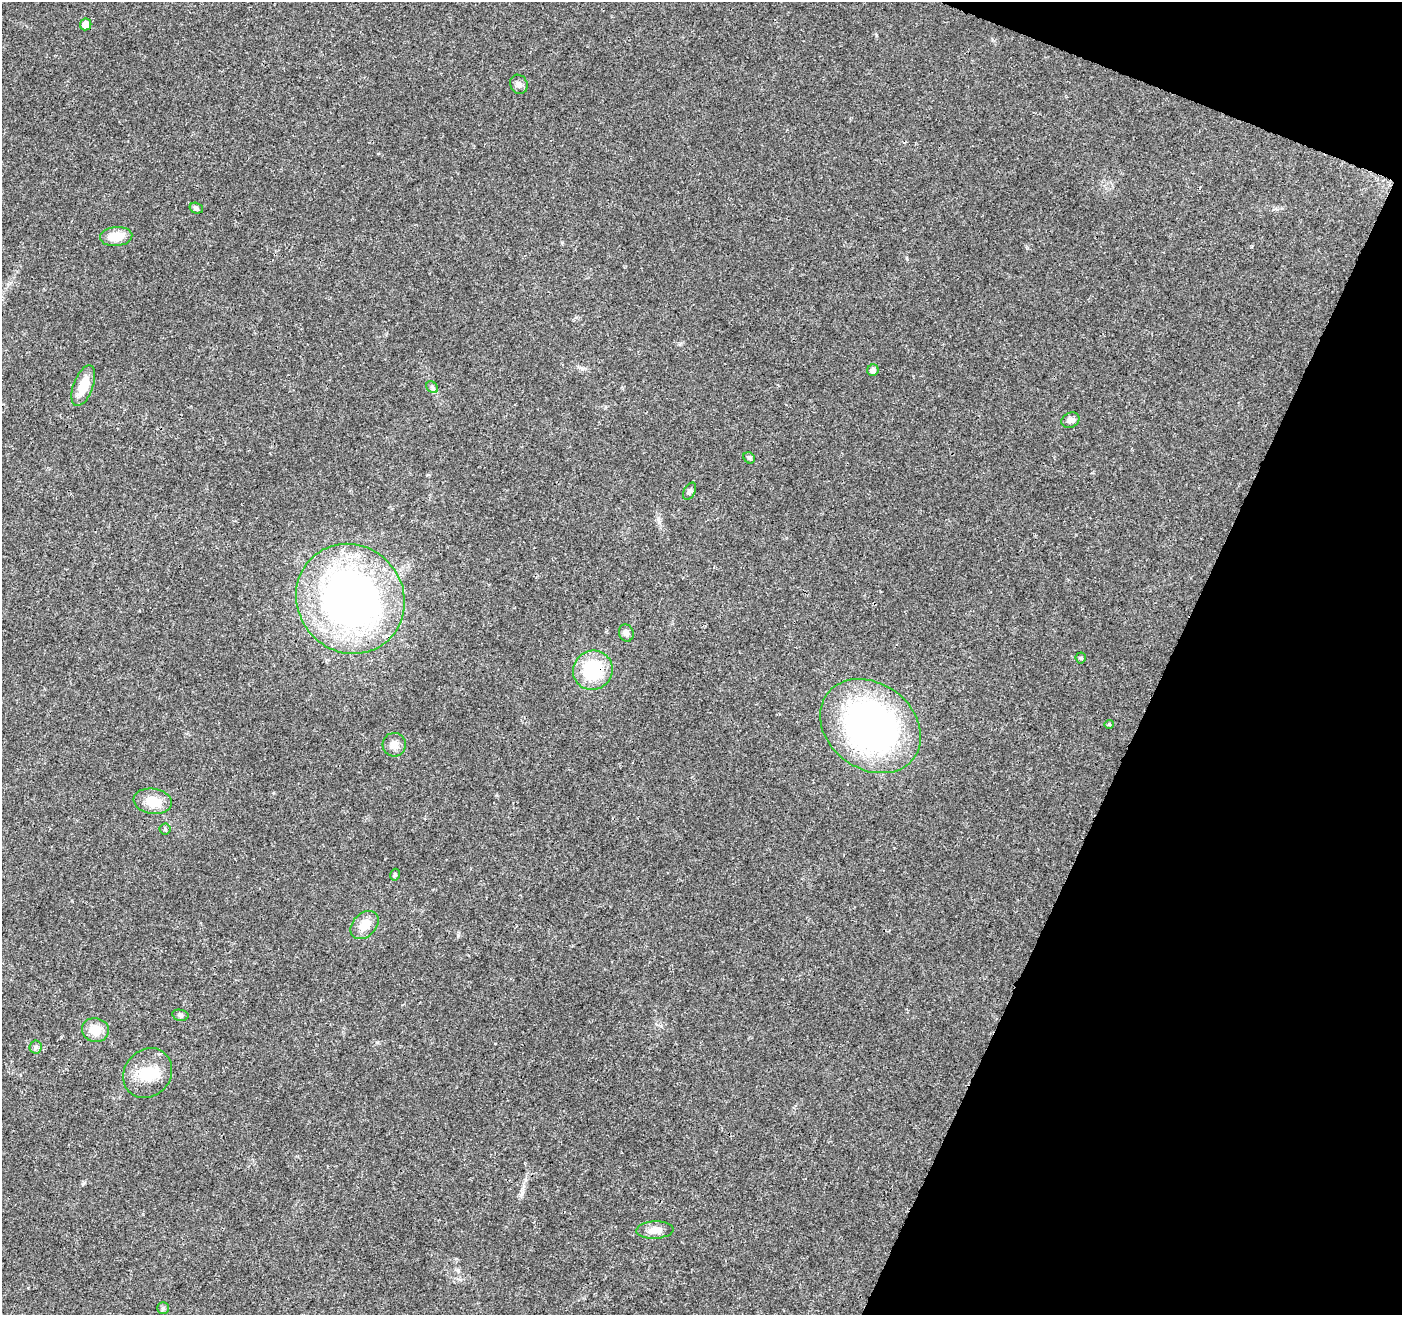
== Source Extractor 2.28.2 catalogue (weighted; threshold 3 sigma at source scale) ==
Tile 8 of 4 x 4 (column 4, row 2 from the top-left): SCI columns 4213-5612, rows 2838-4150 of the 5623 x 5745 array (HDU 1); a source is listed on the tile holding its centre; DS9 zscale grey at full resolution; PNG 1404 x 1317 px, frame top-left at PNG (2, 2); each listed source drawn as its Kron ellipse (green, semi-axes under 4 px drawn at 4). Shown black and unused: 19% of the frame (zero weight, under 3 of 4 exposures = <1% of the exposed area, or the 3 px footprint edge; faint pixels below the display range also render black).
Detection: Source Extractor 2.28.2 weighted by HDU 2 'WHT'; one run over the whole footprint, this tile lists its part. Background 0.0271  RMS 0.0025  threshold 0.0114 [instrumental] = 3 sigma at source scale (4.5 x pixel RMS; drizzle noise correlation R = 1.50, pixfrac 1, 0.0396/0.0396 arcsec/px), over >= 5 px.
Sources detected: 29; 1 inside a brighter object's white glare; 1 cosmic-ray / hot-pixel residue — neither listed nor drawn; the other 27 listed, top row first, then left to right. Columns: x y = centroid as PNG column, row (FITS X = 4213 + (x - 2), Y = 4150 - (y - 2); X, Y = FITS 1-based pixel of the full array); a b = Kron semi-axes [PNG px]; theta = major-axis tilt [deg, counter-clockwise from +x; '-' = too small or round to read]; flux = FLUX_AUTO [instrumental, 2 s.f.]
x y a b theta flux
86 24 6 5 - 2.2
519 84 10 8 -61 1.2
196 208 7 5 -17 0.5
116 236 16 9 5 4.2
873 370 6 5 - 0.92
83 386 21 9 70 5
432 387 7 5 -47 0.49
1070 420 9 7 24 1
749 458 6 5 - 0.42
690 491 9 5 63 0.7
350 599 56 53 -52 140
626 633 9 7 -72 1.1
1081 658 5 5 - 0.36
593 670 20 19 - 15
1109 724 4 4 - 0.26
870 726 54 43 -37 91
394 745 12 11 - 2
153 801 19 12 -9 4.9
165 829 5 5 - 0.42
395 875 6 4 75 0.43
365 925 16 11 45 3.5
180 1015 8 5 -10 0.58
95 1030 13 12 - 3.6
36 1047 6 6 - 0.62
148 1073 26 23 49 7.7
655 1230 18 8 3 2.5
163 1308 5 5 - 0.47
Overlapping masked pixels (flux is a lower limit): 1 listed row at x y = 593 670
Unlisted compact peaks at least as high as the median listed source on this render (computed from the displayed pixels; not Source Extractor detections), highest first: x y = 458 935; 522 1193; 582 369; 876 35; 377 1042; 907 259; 659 522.